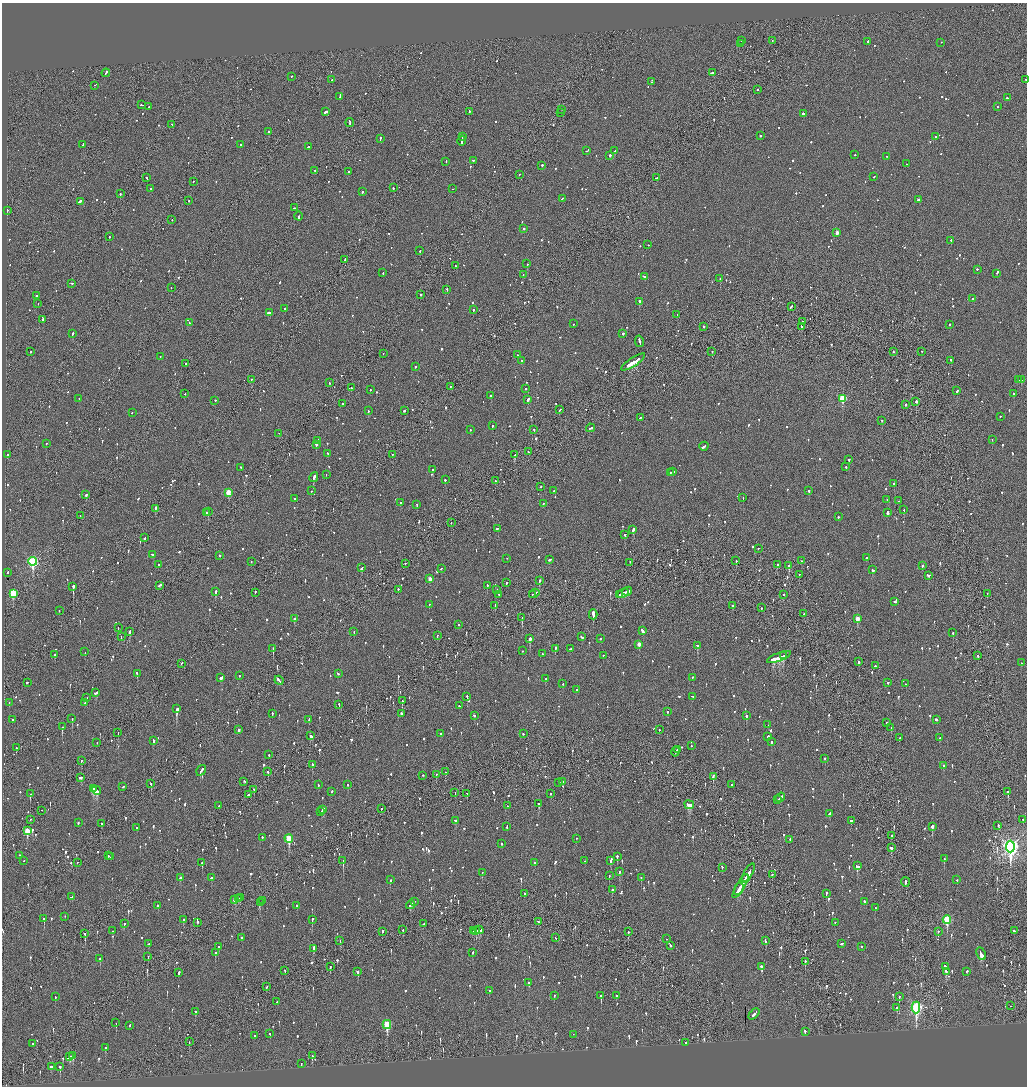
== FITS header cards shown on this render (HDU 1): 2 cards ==
NAXIS1  =                 2050
NAXIS2  =                 2168

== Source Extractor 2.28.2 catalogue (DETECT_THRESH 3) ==
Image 2050 x 2168 px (HDU 1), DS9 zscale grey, zoomed out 1/2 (1 PNG px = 2 x 2 image px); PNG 1029 x 1088 px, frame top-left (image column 2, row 2168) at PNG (2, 3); each listed source drawn as its Kron ellipse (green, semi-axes under 4 px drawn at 4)
Background -0.114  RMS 0.098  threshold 0.293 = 3 sigma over >= 5 px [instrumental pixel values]
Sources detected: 1541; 88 cannot appear on this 1/2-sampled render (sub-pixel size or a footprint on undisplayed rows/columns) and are neither listed nor drawn; of the other 1453, the 500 brightest by FLUX_AUTO listed and drawn (953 fainter detections omitted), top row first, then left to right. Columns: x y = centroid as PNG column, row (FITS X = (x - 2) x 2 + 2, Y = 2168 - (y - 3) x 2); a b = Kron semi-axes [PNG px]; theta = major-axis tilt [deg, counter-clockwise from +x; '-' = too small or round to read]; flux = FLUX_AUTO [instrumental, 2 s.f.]
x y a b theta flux
741 41 2 1 - 76
772 41 2 1 - 110
868 42 2 2 - 120
941 43 2 2 - 63
740 44 3 2 - 190
106 73 4 2 - 190
712 73 3 2 - 880
292 77 2 1 - 220
332 80 2 2 - 150
1026 80 2 1 - 84
651 82 2 2 - 62
95 86 3 1 - 97
758 90 2 2 - 93
340 97 4 2 - 200
1007 98 2 2 - 190
142 105 3 2 - 90
149 107 3 2 - 61
997 107 2 2 - 80
562 110 2 1 - 92
326 112 4 2 - 370
469 112 2 2 - 370
561 113 2 2 - 67
803 114 3 2 - 210
350 123 4 2 - 210
172 125 2 2 - 190
268 132 3 2 - 260
760 136 2 2 - 110
463 137 4 2 - 170
935 137 2 2 - 140
380 139 3 2 - 110
462 141 5 2 - 220
83 145 2 2 - 190
241 145 2 2 - 73
308 147 2 2 - 260
586 151 2 1 - 75
615 151 4 2 - 120
855 155 2 2 - 61
610 156 2 2 - 400
887 157 2 1 - 95
473 161 2 2 - 280
446 162 2 2 - 79
906 164 2 1 - 73
542 166 2 2 - 350
315 171 2 2 - 81
348 172 3 2 - 99
519 175 2 2 - 68
874 177 2 2 - 74
146 178 3 2 - 85
656 178 3 2 - 160
193 182 2 1 - 76
393 188 2 2 - 82
151 189 2 2 - 71
453 189 2 2 - 76
362 192 2 2 - 190
120 194 2 2 - 110
562 199 3 2 - 83
919 200 3 2 - 120
189 201 2 2 - 99
80 202 4 2 - 190
295 208 3 2 - 120
7 211 2 1 - 150
298 216 4 1 - 190
172 220 2 1 - 69
524 229 2 2 - 130
837 233 3 2 - 190
109 237 2 2 - 92
951 241 2 2 - 140
648 245 2 2 - 64
420 251 2 2 - 73
345 260 3 1 - 270
527 264 2 2 - 210
456 266 2 2 - 94
977 270 2 2 - 95
383 273 2 2 - 63
997 274 2 2 - 70
523 275 2 2 - 63
644 277 4 2 - 99
720 279 2 2 - 100
72 284 3 2 - 78
171 288 2 2 - 72
447 290 2 2 - 85
420 295 2 2 - 140
36 296 2 2 - 320
972 299 2 2 - 110
639 302 2 2 - 380
38 304 2 1 - 220
791 307 4 2 - 170
285 309 2 2 - 70
473 310 2 2 - 360
269 313 3 2 - 280
677 315 2 1 - 190
42 320 4 2 - 350
803 322 2 2 - 75
189 323 3 2 - 160
573 324 2 2 - 80
950 325 2 2 - 110
703 327 2 2 - 260
801 327 3 2 - 110
72 334 3 2 - 170
623 334 2 2 - 270
639 342 6 2 -79 220
30 352 2 2 - 65
712 352 2 1 - 140
893 352 2 2 - 75
921 352 2 1 - 76
383 354 2 1 - 87
518 355 2 2 - 72
160 357 2 2 - 78
522 361 2 2 - 66
951 361 2 2 - 190
633 362 14 2 33 3100
186 364 2 2 - 110
416 367 2 2 - 69
251 380 2 1 - 180
1019 380 2 1 - 110
1021 380 2 2 - 240
329 383 2 2 - 63
450 387 2 1 - 76
352 388 2 2 - 88
525 389 2 2 - 71
370 390 2 2 - 130
957 391 2 2 - 280
185 394 2 2 - 65
1014 394 2 2 - 87
490 396 2 2 - 1300
79 399 2 1 - 66
842 399 3 3 - 910
528 400 3 2 - 260
215 401 2 2 - 81
916 402 3 2 - 370
343 404 2 2 - 62
905 405 2 2 - 220
560 410 3 2 - 66
368 411 2 2 - 97
404 411 3 2 - 82
132 413 2 2 - 80
1000 417 2 2 - 66
640 418 3 2 - 77
882 421 2 2 - 110
492 426 2 2 - 98
591 428 4 2 - 150
470 430 2 2 - 69
534 430 2 2 - 170
279 434 2 1 - 220
992 440 2 1 - 63
318 441 2 2 - 91
46 444 2 2 - 150
316 445 2 2 - 370
704 447 5 2 - 150
528 452 2 1 - 160
328 454 3 2 - 120
8 455 2 2 - 260
392 455 2 2 - 61
515 455 3 2 - 470
849 460 2 2 - 230
846 467 2 2 - 230
241 468 2 2 - 76
433 470 2 2 - 300
670 472 3 2 - 120
673 472 2 2 - 100
326 475 2 1 - 66
314 478 5 2 - 670
445 480 2 2 - 140
495 481 2 1 - 360
894 484 2 2 - 100
541 487 2 1 - 91
311 491 2 2 - 63
554 491 3 2 - 85
809 491 2 2 - 270
228 493 3 3 - 460
86 495 2 2 - 170
743 498 2 2 - 84
295 499 2 2 - 74
887 500 2 2 - 89
899 501 2 2 - 100
400 503 2 2 - 270
543 504 2 2 - 71
417 505 3 2 - 140
155 509 4 1 - 150
904 510 2 2 - 210
208 512 2 2 - 150
206 513 2 2 - 97
887 513 3 2 - 400
80 516 2 1 - 67
838 517 2 2 - 620
451 523 2 1 - 180
497 529 3 2 - 99
633 530 4 2 - 340
625 535 2 2 - 170
145 538 3 2 - 83
758 549 2 2 - 72
152 555 3 2 - 110
220 556 2 2 - 69
866 558 2 2 - 110
507 559 2 2 - 62
550 560 3 2 - 140
736 561 2 2 - 180
802 561 2 1 - 67
33 562 4 3 - 2900
251 562 2 1 - 70
630 563 2 1 - 65
405 564 2 2 - 65
159 565 2 2 - 67
777 565 2 2 - 96
789 566 3 2 - 550
922 566 2 2 - 210
362 568 4 2 - 250
441 569 2 2 - 73
872 570 3 2 - 130
8 573 2 2 - 110
799 575 2 1 - 69
929 576 3 2 - 160
430 579 2 2 - 180
539 581 2 2 - 310
506 583 2 2 - 110
160 586 3 2 - 150
487 586 2 2 - 86
73 587 2 2 - 1000
398 590 2 2 - 290
497 590 2 2 - 66
215 592 2 2 - 520
627 592 5 2 - 220
255 593 2 1 - 91
13 594 4 3 - 1200
534 594 5 2 - 220
623 594 6 2 26 310
987 594 2 1 - 77
499 595 2 1 - 67
532 595 2 1 - 62
619 595 2 2 - 110
783 595 2 2 - 64
895 602 3 2 - 77
429 605 2 2 - 110
495 606 3 2 - 100
732 606 2 2 - 140
761 608 2 1 - 91
59 611 2 2 - 62
804 614 2 2 - 160
593 615 5 2 - 2300
522 618 2 1 - 120
294 619 2 2 - 80
857 619 3 3 - 340
459 625 2 2 - 61
118 628 2 1 - 110
642 631 4 2 - 150
130 632 3 2 - 350
354 632 2 2 - 63
953 633 2 2 - 72
437 636 2 1 - 69
121 637 2 1 - 74
582 637 3 2 - 79
530 639 3 2 - 470
601 639 3 2 - 64
639 645 3 2 - 180
697 646 3 2 - 210
273 649 2 2 - 400
555 649 4 2 - 120
570 649 2 2 - 67
522 651 2 2 - 78
85 652 2 2 - 150
542 654 2 2 - 95
55 655 2 1 - 120
603 656 2 2 - 63
783 656 2 2 - 410
978 656 2 2 - 88
779 658 13 3 21 1600
859 662 2 2 - 410
1021 663 2 1 - 140
181 664 3 1 - 86
875 666 2 2 - 320
137 674 4 2 - 140
338 674 3 2 - 120
239 676 2 2 - 63
221 678 4 2 - 180
692 678 2 2 - 84
545 679 3 2 - 99
279 681 5 2 - 250
27 683 2 2 - 210
888 683 2 2 - 110
563 684 2 2 - 81
906 684 2 2 - 72
577 690 2 2 - 210
96 693 4 2 - 160
467 697 2 2 - 140
692 697 3 2 - 76
86 698 3 2 - 98
402 701 2 2 - 160
9 703 2 2 - 61
85 703 2 2 - 79
339 705 3 2 - 95
459 706 2 2 - 66
177 709 3 2 - 1000
667 712 2 2 - 120
272 714 2 2 - 94
402 714 3 2 - 440
474 716 2 2 - 76
746 716 2 2 - 240
72 719 2 2 - 190
12 720 2 2 - 110
309 720 2 2 - 110
936 720 3 2 - 230
887 723 2 2 - 110
768 725 2 2 - 63
62 727 2 2 - 600
891 728 2 2 - 130
239 730 3 2 - 74
659 730 2 1 - 75
118 733 2 1 - 150
441 734 4 2 - 130
523 734 2 2 - 110
311 736 3 2 - 730
768 737 2 2 - 180
899 738 2 2 - 68
940 738 2 2 - 150
153 741 3 2 - 200
771 742 2 2 - 190
97 743 2 1 - 310
691 746 2 2 - 79
16 748 2 1 - 200
677 750 2 2 - 100
675 752 5 1 - 140
269 755 2 2 - 79
825 759 2 2 - 98
81 761 2 2 - 65
312 765 3 2 - 140
943 766 3 2 - 92
201 771 6 2 56 170
268 772 3 2 - 130
445 772 2 2 - 67
436 775 2 1 - 72
423 776 2 2 - 97
713 777 3 2 - 300
80 778 4 2 - 280
244 782 3 2 - 89
562 782 2 2 - 320
559 783 2 2 - 190
151 784 2 2 - 210
318 785 3 2 - 61
348 785 2 2 - 79
731 785 2 2 - 62
123 787 2 2 - 130
93 789 3 3 - 590
254 790 2 2 - 110
97 791 5 3 - 730
332 792 3 2 - 86
1008 792 3 2 - 170
455 793 2 1 - 62
30 794 2 1 - 220
467 794 3 2 - 81
550 794 3 2 - 84
248 795 3 2 - 130
780 798 5 2 - 330
777 800 3 2 - 170
539 804 3 2 - 300
689 805 5 3 - 650
219 806 3 2 - 81
507 806 2 1 - 69
381 809 2 1 - 280
323 810 4 2 - 320
42 811 2 1 - 93
321 812 2 2 - 130
830 814 3 2 - 140
30 820 2 1 - 65
1023 820 2 2 - 110
455 821 3 2 - 88
851 821 2 2 - 220
78 823 2 2 - 82
101 824 3 2 - 120
998 826 3 2 - 120
507 827 3 2 - 120
932 827 3 2 - 460
137 828 2 2 - 72
27 831 4 3 - 550
891 836 2 2 - 68
262 838 2 2 - 210
289 839 4 3 - 740
576 839 2 2 - 67
790 840 2 1 - 64
501 844 3 2 - 71
1010 847 6 4 87 8300
891 848 3 2 - 380
20 856 2 2 - 120
108 856 2 2 - 86
111 857 2 2 - 160
617 857 2 2 - 160
944 859 2 2 - 110
24 861 2 2 - 83
343 861 3 1 - 240
585 861 2 2 - 170
611 861 4 2 - 140
77 863 2 1 - 79
202 863 2 2 - 160
534 863 2 2 - 240
857 866 3 3 - 290
722 868 3 2 - 100
619 872 3 2 - 120
482 873 2 1 - 73
748 873 10 2 61 540
772 875 3 2 - 130
609 876 2 2 - 68
180 878 3 2 - 80
211 878 3 2 - 67
641 878 2 2 - 69
745 879 3 2 - 230
390 880 2 2 - 170
957 880 2 2 - 65
905 882 5 1 - 180
740 887 13 2 60 600
739 889 6 2 60 300
612 890 2 2 - 110
525 894 2 2 - 130
826 894 3 2 - 210
72 897 3 2 - 75
240 898 2 1 - 120
238 899 3 2 - 120
235 900 4 3 - 170
262 901 2 2 - 68
414 902 2 2 - 95
864 902 3 2 - 110
260 903 3 3 - 210
410 905 4 2 - 210
158 906 2 2 - 240
297 906 2 2 - 80
875 908 2 2 - 66
65 917 2 2 - 120
44 919 2 2 - 200
183 920 2 2 - 98
312 920 3 2 - 220
947 920 4 3 - 1300
538 922 3 2 - 420
198 923 2 1 - 440
835 923 2 2 - 67
124 924 2 2 - 75
424 924 3 1 - 64
403 930 3 2 - 63
479 930 4 2 - 190
113 931 2 2 - 63
473 931 4 2 - 120
476 931 3 2 - 120
1014 931 3 2 - 130
382 932 3 2 - 170
628 932 3 2 - 220
938 932 2 2 - 86
85 934 3 2 - 360
241 938 2 2 - 140
555 938 2 1 - 99
666 939 2 1 - 150
340 941 2 2 - 67
765 941 3 2 - 190
149 944 3 2 - 77
842 944 3 2 - 110
670 946 3 2 - 150
218 947 4 2 - 140
862 947 2 2 - 85
313 949 3 2 - 490
215 953 3 2 - 260
472 953 3 2 - 280
981 954 7 2 -63 510
148 957 4 1 - 1000
100 959 2 2 - 130
805 962 4 2 - 320
330 967 2 2 - 90
762 967 4 2 - 260
945 967 3 2 - 270
285 971 2 2 - 84
358 972 3 2 - 140
946 972 3 2 - 120
967 972 2 2 - 70
179 973 4 2 - 150
529 983 3 2 - 320
267 987 3 2 - 82
489 991 2 2 - 84
554 996 2 2 - 94
601 996 3 2 - 250
616 996 2 2 - 120
55 997 2 2 - 87
899 997 2 2 - 69
277 1002 2 1 - 250
1010 1006 2 1 - 95
897 1008 2 2 - 250
916 1008 6 3 89 3800
195 1012 2 2 - 170
754 1014 6 2 47 330
116 1023 3 1 - 62
387 1025 4 3 - 1100
129 1026 2 2 - 77
805 1032 3 2 - 120
270 1034 2 2 - 75
573 1035 2 1 - 190
255 1036 2 2 - 110
189 1042 2 1 - 130
686 1043 2 2 - 63
33 1044 2 1 - 73
105 1047 3 2 - 75
72 1056 3 2 - 130
312 1056 3 2 - 190
70 1057 4 3 - 250
301 1064 2 1 - 72
51 1067 3 2 - 77
60 1067 3 2 - 310
At the frame edge (FLAGS 8, measured only in part): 1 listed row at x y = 1026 80
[953 fainter detections neither listed nor drawn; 88 sub-pixel or undisplayed-footprint detections neither listed nor drawn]